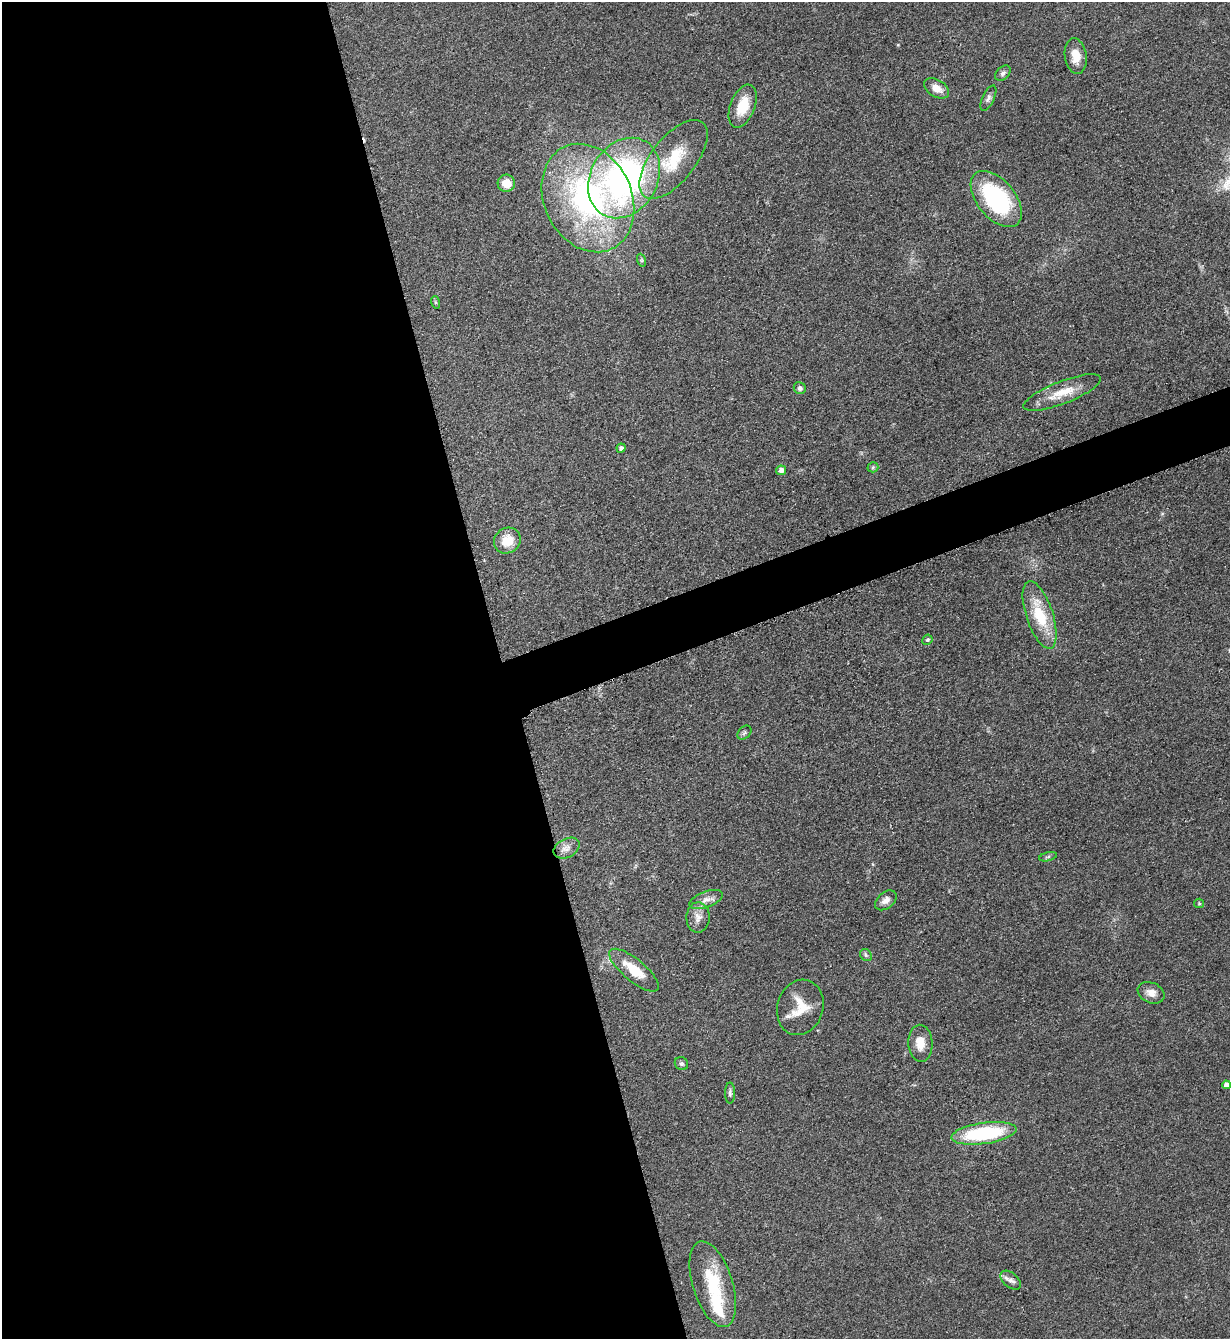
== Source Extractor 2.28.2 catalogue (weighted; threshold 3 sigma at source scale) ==
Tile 9 of 4 x 4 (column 1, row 3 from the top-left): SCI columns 283-1510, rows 1347-2683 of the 5351 x 5363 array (HDU 1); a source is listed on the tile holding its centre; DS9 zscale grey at full resolution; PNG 1232 x 1341 px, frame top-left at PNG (2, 2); each listed source drawn as its Kron ellipse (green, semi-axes under 4 px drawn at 4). Shown black and unused: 44% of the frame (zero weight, under 3 of 5 exposures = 1% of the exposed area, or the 3 px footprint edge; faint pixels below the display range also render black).
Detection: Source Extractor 2.28.2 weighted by HDU 2 'WHT'; one run over the whole footprint, this tile lists its part. Background 0.0603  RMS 0.0063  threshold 0.0283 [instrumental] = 3 sigma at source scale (4.5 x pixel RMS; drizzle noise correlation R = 1.50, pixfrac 1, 0.05/0.05 arcsec/px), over >= 5 px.
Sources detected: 41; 1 cosmic-ray / hot-pixel residue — neither listed nor drawn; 2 inside a brighter listed object's ellipse — not listed separately; the other 38 listed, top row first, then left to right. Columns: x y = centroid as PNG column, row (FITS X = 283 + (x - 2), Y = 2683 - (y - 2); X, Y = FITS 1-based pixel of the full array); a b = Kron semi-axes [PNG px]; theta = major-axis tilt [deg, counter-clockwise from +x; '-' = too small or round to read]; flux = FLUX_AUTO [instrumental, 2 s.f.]
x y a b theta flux
1076 56 18 11 -82 9.3
1003 73 9 6 44 1.9
936 88 14 8 -31 6.4
988 98 14 6 64 2.2
743 106 23 12 69 15
673 159 47 22 52 34
624 178 42 33 59 180
506 183 9 8 - 8.1
588 198 56 44 -65 140
996 199 33 19 -50 73
641 260 7 4 -71 0.91
435 302 6 4 -71 0.76
800 388 6 5 - 1.7
1062 393 41 11 21 15
621 448 4 4 - 2.2
873 467 5 5 - 0.94
781 470 5 4 - 3.9
507 541 14 12 38 11
1040 615 35 13 -71 27
927 640 5 5 - 1
744 733 8 5 46 1.3
566 848 14 9 28 4.5
1048 857 9 3 13 1.1
706 899 17 8 20 4.6
886 900 12 8 40 3.9
1199 903 5 4 - 0.71
698 917 15 11 89 5.3
866 955 6 5 - 1.2
634 970 31 11 -39 16
1151 993 14 10 -24 5.2
800 1007 28 23 73 16
920 1043 18 12 -86 8.8
681 1064 7 6 - 1.6
1226 1085 4 4 - 3
730 1093 10 5 -90 1.7
984 1133 33 10 8 56
1011 1280 12 7 -41 2.9
713 1284 44 20 -72 32